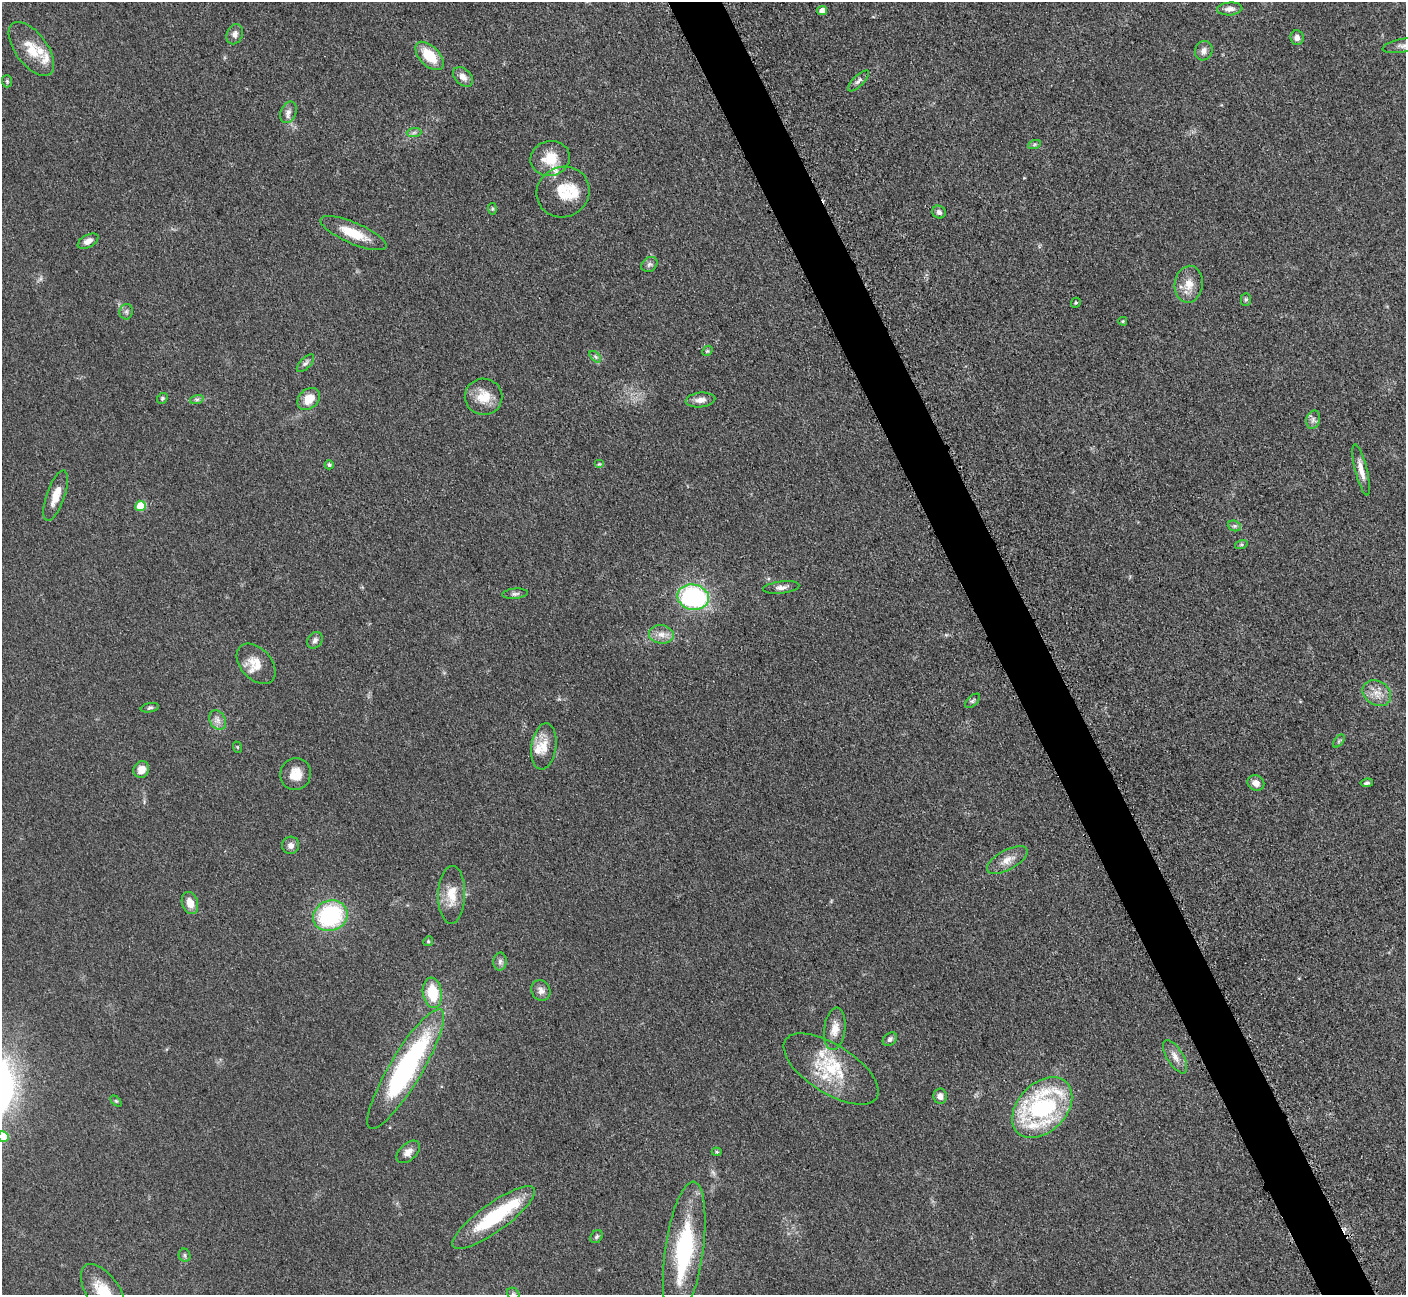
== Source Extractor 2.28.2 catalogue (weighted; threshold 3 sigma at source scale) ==
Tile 6 of 4 x 4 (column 2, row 2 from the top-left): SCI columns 1423-2826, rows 2885-4177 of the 5699 x 5661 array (HDU 1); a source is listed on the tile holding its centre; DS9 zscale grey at full resolution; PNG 1408 x 1297 px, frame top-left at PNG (2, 2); each listed source drawn as its Kron ellipse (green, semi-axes under 4 px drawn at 4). Shown black and unused: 4% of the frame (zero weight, under 3 of 5 exposures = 4% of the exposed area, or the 3 px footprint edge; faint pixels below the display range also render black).
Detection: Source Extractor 2.28.2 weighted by HDU 2 'WHT'; one run over the whole footprint, this tile lists its part. Background 0.053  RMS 0.0056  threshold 0.0253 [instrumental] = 3 sigma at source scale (4.5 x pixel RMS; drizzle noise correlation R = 1.50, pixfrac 1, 0.05/0.05 arcsec/px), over >= 5 px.
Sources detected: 94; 1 inside a brighter object's white glare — neither listed nor drawn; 8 inside a brighter listed object's ellipse — not listed separately; the other 85 listed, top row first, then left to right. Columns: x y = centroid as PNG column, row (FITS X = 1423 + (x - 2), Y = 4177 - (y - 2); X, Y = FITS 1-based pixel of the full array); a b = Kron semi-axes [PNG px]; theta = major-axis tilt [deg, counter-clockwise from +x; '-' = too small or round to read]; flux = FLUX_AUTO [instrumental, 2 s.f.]
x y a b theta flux
1230 9 13 6 4 3.2
822 11 5 4 - 3.5
235 34 10 8 67 2.6
1297 38 7 6 - 2.7
1403 46 21 6 10 3.3
31 49 31 16 -53 14
1204 51 10 8 66 2.7
429 56 17 10 -45 16
463 77 11 8 -45 4
7 81 6 5 - 0.93
858 81 14 5 45 1.9
288 112 11 7 67 2.8
414 132 7 4 2 1.3
1034 145 6 4 20 0.97
550 158 20 17 13 14
563 192 27 25 26 17
492 209 6 4 -84 0.73
939 212 7 6 - 1.6
353 233 35 10 -23 14
88 241 11 6 28 3.5
649 264 9 6 37 1.6
1189 284 18 14 81 8.1
1246 299 6 5 - 0.98
1076 303 5 4 - 0.79
126 312 8 6 82 1.5
1123 321 4 3 - 0.63
707 351 6 4 42 0.81
595 357 7 4 -45 1.2
305 363 11 5 46 1.7
483 397 19 18 - 11
162 398 6 5 - 0.85
197 399 7 4 18 1.1
309 399 12 9 44 8.6
701 400 15 7 5 4.1
1313 420 9 6 75 2
599 464 5 4 - 0.77
329 465 4 4 - 1.1
1361 470 26 6 -76 5.5
56 496 26 9 71 8.3
140 506 5 5 - 17
1234 526 7 5 -20 1.3
1241 545 6 4 18 0.95
781 587 18 6 7 3
515 594 13 5 5 1.7
693 597 16 12 -13 79
661 634 12 9 -6 4.6
315 640 9 7 54 2
256 664 23 15 -48 9.1
1377 693 15 12 -34 6.6
972 701 9 5 42 1.1
150 708 9 4 11 1.1
218 720 10 7 -60 3.1
1339 741 7 4 53 0.91
544 746 23 12 82 8.3
237 747 6 3 -71 0.56
141 769 8 7 - 5.1
296 774 16 15 - 8.4
1256 783 8 7 - 4.2
1367 783 6 4 8 1.2
291 845 9 8 - 2.8
1007 860 22 9 29 6.4
452 895 29 13 88 11
190 903 11 7 -71 5.9
330 916 17 15 23 60
428 941 5 4 - 0.74
500 961 9 6 89 1.8
541 990 11 9 -62 3
432 993 15 9 -82 17
835 1029 21 10 82 6.7
890 1039 8 6 41 1.6
1175 1057 19 8 -58 4.7
406 1069 69 16 59 120
831 1069 54 24 -32 32
940 1096 7 6 - 3.1
116 1101 6 4 -44 0.73
1042 1108 35 24 46 94
3 1137 5 5 - 11
408 1152 14 8 43 4
717 1152 5 4 - 0.83
494 1218 50 14 36 41
596 1237 7 5 52 1.1
684 1250 69 19 82 69
185 1255 7 5 -68 1.2
103 1292 32 16 -56 16
513 1294 7 5 -46 1.1
Isophote crosses this tile's border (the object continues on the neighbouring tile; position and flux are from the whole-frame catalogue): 4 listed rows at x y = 1403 46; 3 1137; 103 1292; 513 1294